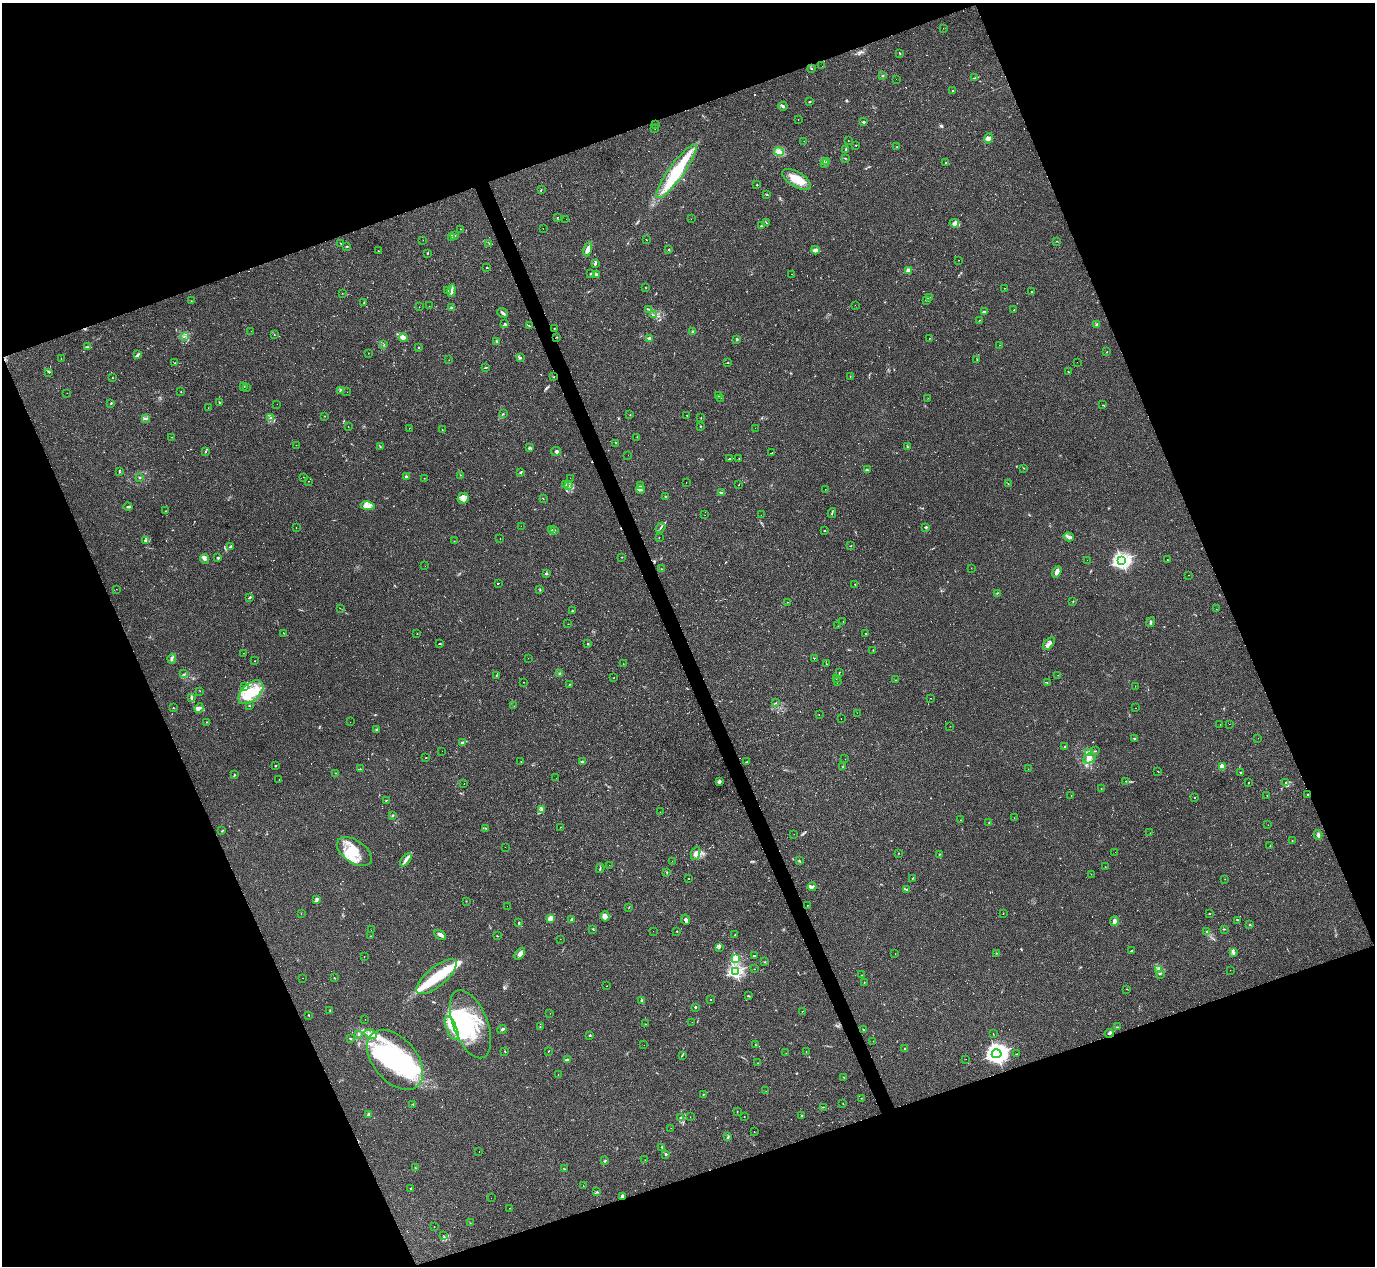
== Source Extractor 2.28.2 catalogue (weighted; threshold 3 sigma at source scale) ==
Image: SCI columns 1-5491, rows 276-5330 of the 5491 x 5477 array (HDU 1 of 3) = the unmasked area's bounding box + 8 px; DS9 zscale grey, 4 x 4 block average (1 PNG px = mean of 4 x 4 image px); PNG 1377 x 1268 px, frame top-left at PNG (2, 3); each listed source drawn as its Kron ellipse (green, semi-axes under 4 px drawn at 4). Shown black and unused: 41% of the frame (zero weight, under 2 of 3 exposures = <1% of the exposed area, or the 3 px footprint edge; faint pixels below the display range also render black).
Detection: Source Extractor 2.28.2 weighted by HDU 2 'WHT'. Background 0.0643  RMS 0.0057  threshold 0.0256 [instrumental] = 3 sigma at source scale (4.5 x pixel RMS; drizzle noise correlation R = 1.50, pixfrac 1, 0.05/0.05 arcsec/px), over >= 5 px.
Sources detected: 685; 12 too faint to see at this stretch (4 x 4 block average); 16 inside a brighter object's white glare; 128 cosmic-ray / hot-pixel residue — neither listed nor drawn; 13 coinciding with a brighter row at this scale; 59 inside a brighter listed object's ellipse — not listed separately; the other 457 listed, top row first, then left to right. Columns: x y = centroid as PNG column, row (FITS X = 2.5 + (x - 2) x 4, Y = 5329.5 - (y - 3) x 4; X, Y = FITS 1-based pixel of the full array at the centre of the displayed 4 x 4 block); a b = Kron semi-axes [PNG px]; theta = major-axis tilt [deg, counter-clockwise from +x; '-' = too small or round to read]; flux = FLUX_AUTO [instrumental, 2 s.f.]
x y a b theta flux
943 28 2 2 - 0.62
900 53 2 2 - 2
822 66 2 2 - 1.1
811 68 2 2 - 1.6
883 76 2 2 - 1.6
975 78 2 2 - 1.5
896 79 2 2 - 1.6
953 91 2 2 - 9.4
809 102 2 2 - 2.6
783 106 4 3 - 5.5
798 119 2 2 - 0.82
863 122 3 2 - 3.4
655 125 2 2 - 0.59
655 129 2 2 - 0.68
989 138 5 4 - 9.8
804 141 2 2 - 1.1
848 141 2 2 - 1.9
856 145 2 2 - 1.6
897 147 2 2 - 0.91
845 150 2 2 - 4.5
779 152 5 4 - 14
845 158 2 2 - 0.84
826 161 2 2 - 3.4
945 162 2 2 - 2.2
824 164 4 2 - 2.7
676 171 33 7 54 140
796 179 16 7 -30 57
757 185 2 2 - 1.8
541 190 2 2 - 2
767 194 3 2 - 2.9
557 217 2 2 - 1
566 219 2 2 - 5.8
691 219 2 2 - 0.53
766 223 3 2 - 2
954 223 5 3 - 8.7
761 226 2 2 - 3
543 228 2 2 - 0.44
460 229 2 2 - 1
455 235 3 2 - 2.5
452 237 2 2 - 0.61
646 239 3 2 - 1.1
423 240 2 2 - 0.51
1057 241 2 2 - 0.94
341 243 2 2 - 1.3
489 243 2 2 - 1.4
347 246 2 2 - 1.7
588 249 7 4 76 14
668 249 2 2 - 2
815 250 4 2 - 18
378 251 2 2 - 2.8
427 253 2 2 - 1.1
958 260 2 2 - 0.63
595 264 3 2 - 4.2
487 267 2 2 - 1.5
908 270 2 2 - 80
591 274 3 2 - 3.7
596 274 4 3 - 5.2
792 274 2 2 - 0.5
645 287 2 2 - 1.3
1005 288 2 2 - 0.83
447 290 3 2 - 3.5
452 291 6 3 80 10
1032 292 2 2 - 4.4
342 293 2 2 - 0.83
929 298 3 2 - 2.4
927 300 3 2 - 3.5
191 301 2 2 - 1.2
364 303 2 2 - 1.4
855 305 2 2 - 0.67
429 306 2 2 - 0.49
419 307 2 2 - 0.62
452 308 2 2 - 1.4
649 309 4 2 - 3.3
1014 310 3 2 - 1.3
985 312 4 2 - 4.7
503 313 6 2 -42 6.8
654 315 2 2 - 1.3
979 320 2 2 - 1
505 324 3 2 - 3
1097 324 2 2 - 28
529 326 3 2 - 1.6
554 328 2 2 - 1
251 331 2 2 - 0.76
693 332 2 2 - 40
274 335 2 2 - 0.78
184 336 2 2 - 2.7
403 337 4 2 - 7
557 337 2 2 - 1.9
649 338 2 2 - 54
929 338 2 2 - 1.1
737 339 2 2 - 17
497 341 2 2 - 1.7
384 344 2 2 - 0.92
999 345 2 2 - 0.86
87 347 4 2 - 3.1
419 348 2 2 - 2.1
1107 352 2 2 - 1.4
368 353 2 2 - 0.72
137 355 4 2 - 11
520 357 2 2 - 1.2
61 358 2 2 - 1
977 359 2 2 - 1.4
449 360 2 2 - 0.75
728 362 2 2 - 3.2
1077 362 2 2 - 0.45
175 363 2 2 - 1.5
486 367 3 2 - 97
49 372 3 2 - 2
1069 372 2 2 - 1.1
554 377 2 2 - 1.6
850 377 2 2 - 0.74
112 378 2 2 - 1.1
244 386 2 2 - 1.7
246 387 2 2 - 0.97
340 391 3 2 - 3.1
181 392 2 2 - 1.1
347 392 2 2 - 0.95
67 393 2 2 - 0.67
718 396 2 2 - 1.3
721 398 2 2 - 1.3
928 398 2 2 - 0.77
220 402 2 2 - 2.5
111 403 3 2 - 2.5
277 404 2 2 - 0.67
1102 405 2 2 - 1
208 408 2 2 - 0.82
503 414 2 2 - 1.7
630 415 2 2 - 0.93
687 415 2 2 - 44
325 416 2 2 - 0.71
146 418 4 2 - 4.4
270 418 2 2 - 4
701 418 2 2 - 1.6
348 426 2 2 - 0.87
700 426 2 2 - 1.4
409 428 2 2 - 0.71
755 428 2 2 - 0.47
442 430 2 2 - 1.2
172 437 2 2 - 1.4
637 437 2 2 - 1
615 443 2 2 - 1.7
296 445 2 2 - 0.8
380 446 2 2 - 2.7
907 446 2 2 - 1.2
529 448 4 2 - 4.3
206 451 3 2 - 2.2
556 451 5 2 - 6.8
772 453 3 2 - 130
628 455 2 2 - 0.51
729 459 3 2 - 170
739 459 2 2 - 2.1
1024 468 2 2 - 1.7
867 470 3 2 - 3.3
120 472 2 2 - 1.5
521 472 3 2 - 2.3
460 475 2 2 - 0.96
406 476 2 2 - 21
139 477 2 2 - 2
303 477 2 2 - 0.69
424 478 2 2 - 0.58
570 478 2 2 - 0.64
308 481 2 2 - 1.8
686 482 2 2 - 0.51
1008 483 2 2 - 1.3
566 484 2 2 - 1.4
739 485 2 2 - 1.2
568 486 3 2 - 5.4
640 486 3 2 - 2.9
641 489 4 2 - 5.1
825 489 2 2 - 0.62
721 493 3 2 - 7
665 496 2 2 - 3.6
463 498 6 5 - 13
543 498 2 2 - 1.4
368 506 7 4 -8 16
128 507 4 2 - 4.5
165 511 2 2 - 0.84
832 513 5 2 - 3.9
705 515 2 2 - 0.61
761 515 2 2 - 0.44
521 526 2 2 - 20
926 527 2 2 - 7.8
296 528 2 2 - 0.71
661 528 6 2 54 3.6
551 529 2 2 - 1.2
555 530 2 2 - 1.1
824 531 2 2 - 2.1
1068 537 5 2 - 6.2
659 538 2 2 - 0.69
500 539 2 2 - 0.75
145 541 4 2 - 3.9
454 541 2 2 - 0.84
850 546 2 2 - 2.4
230 547 4 2 - 5.6
622 557 2 2 - 1.4
218 558 3 2 - 3.9
204 559 5 4 - 9.1
1087 560 2 2 - 1.2
1121 560 3 3 - 860
1167 560 2 2 - 0.88
425 566 2 2 - 0.58
971 568 2 2 - 0.79
661 569 2 2 - 1
1057 572 6 3 58 15
547 573 3 2 - 4.2
1189 575 2 2 - 0.66
498 583 2 2 - 52
855 584 2 2 - 1.3
116 589 2 2 - 0.62
540 590 2 2 - 1.5
997 593 2 2 - 1.5
250 597 4 2 - 2.9
1073 601 2 2 - 2.3
787 602 2 2 - 0.77
340 608 2 2 - 0.69
1216 609 2 2 - 0.94
572 611 3 2 - 1.3
843 622 2 2 - 2
1151 622 5 2 - 3.6
568 624 2 2 - 0.9
838 626 2 2 - 0.78
283 633 2 2 - 1.6
865 633 2 2 - 1.2
417 634 2 2 - 1
440 644 2 2 - 2.4
588 644 2 2 - 11
1049 644 8 3 50 12
873 650 2 2 - 1.9
243 653 2 2 - 0.59
528 658 2 2 - 0.52
814 658 2 2 - 200
172 659 5 2 - 5.2
254 661 2 2 - 2.4
623 664 2 2 - 0.6
826 664 2 2 - 1.5
839 673 3 2 - 2
184 674 2 2 - 1.3
559 674 3 2 - 3.1
496 675 2 2 - 2.4
1058 675 2 2 - 1.3
614 678 2 2 - 0.96
836 678 2 2 - 1.3
896 680 3 2 - 1.3
524 682 2 2 - 0.63
837 682 2 2 - 1.4
1047 683 2 2 - 1.2
569 685 2 2 - 4.8
244 686 2 2 - 1.8
1135 686 2 2 - 0.57
200 691 2 2 - 1
251 692 15 8 43 73
191 698 3 2 - 6
930 698 2 2 - 0.88
776 703 2 2 - 1.3
249 706 2 2 - 2.5
514 706 2 2 - 0.71
173 707 2 2 - 1
199 708 5 3 - 7.8
1136 708 2 2 - 0.73
857 713 2 2 - 0.52
819 714 2 2 - 0.94
841 719 2 2 - 0.81
207 722 2 2 - 1.3
350 722 2 2 - 1.2
1220 724 2 2 - 0.44
1229 724 2 2 - 0.4
950 726 2 2 - 0.68
376 730 3 2 - 5.7
1258 738 2 2 - 0.91
1135 739 2 2 - 1.7
463 743 4 2 - 10
1065 747 2 2 - 3.6
442 751 2 2 - 0.62
1096 751 2 2 - 0.69
1088 753 4 3 - 8.3
426 758 2 2 - 2.2
1089 758 6 5 - 16
845 759 2 2 - 1.1
521 761 2 2 - 1.4
582 761 2 2 - 8.4
747 762 3 2 - 2.8
275 766 3 2 - 2.1
1222 766 2 2 - 150
842 767 2 2 - 1.9
360 769 2 2 - 1.1
1028 769 2 2 - 0.8
1158 771 2 2 - 1.1
335 773 2 2 - 1.2
1240 773 2 2 - 3.7
234 775 3 2 - 2.7
556 778 2 2 - 1.9
279 779 2 2 - 2.2
719 781 3 2 - 9.5
1126 781 2 2 - 1.6
1248 782 2 2 - 1.8
1286 783 3 2 - 6.4
464 784 2 2 - 0.57
1101 789 2 2 - 1.2
1267 795 2 2 - 0.89
1308 795 2 2 - 1.6
1071 796 2 2 - 0.71
1195 797 2 2 - 1.5
386 800 2 2 - 1.3
541 809 2 2 - 2.2
660 812 2 2 - 0.69
393 815 2 2 - 2.6
1014 818 2 2 - 0.54
960 820 2 2 - 0.65
989 822 2 2 - 1.4
1268 825 2 2 - 0.8
561 827 2 2 - 0.83
485 828 3 2 - 2
222 831 2 2 - 1.7
1150 833 2 2 - 0.48
794 834 2 2 - 0.54
1318 835 5 2 - 5.2
1292 840 2 2 - 1.3
1270 846 2 2 - 1.5
505 847 2 2 - 0.5
354 852 19 11 -34 84
1115 852 2 2 - 0.8
696 853 7 4 67 16
898 853 2 2 - 0.95
939 854 3 2 - 1.8
406 860 7 3 51 10
672 861 2 2 - 1.8
799 861 2 2 - 3.8
609 865 2 2 - 0.58
1105 867 2 2 - 0.81
600 868 5 2 - 3.1
667 872 2 2 - 2.7
1091 874 2 2 - 0.85
912 878 3 2 - 2.6
689 879 2 2 - 1.2
1225 879 2 2 - 0.63
812 887 4 2 - 13
907 890 3 2 - 2.6
317 900 3 2 - 5
466 901 2 2 - 1.5
807 905 2 2 - 0.76
507 906 2 2 - 0.73
629 907 2 2 - 1.5
301 913 2 2 - 0.7
1003 913 2 2 - 0.87
1210 914 2 2 - 160
605 916 5 4 - 21
551 918 3 3 - 23
572 919 4 2 - 8.5
685 920 5 3 - 8.5
1238 920 2 2 - 1.4
1114 921 5 2 - 11
518 923 2 2 - 3
1250 925 2 2 - 1.4
593 929 2 2 - 2.1
1224 929 2 2 - 1.3
371 930 2 2 - 0.58
653 931 2 2 - 0.47
677 931 2 2 - 1.6
1207 931 2 2 - 1.5
735 934 2 2 - 0.99
440 935 6 3 -33 9.2
371 936 2 2 - 2.5
497 936 3 2 - 1.5
560 939 2 2 - 0.52
719 947 2 2 - 1.6
1131 951 2 2 - 60
1233 952 3 2 - 5.8
997 953 2 2 - 0.87
520 954 7 4 52 16
895 954 2 2 - 0.58
754 956 2 2 - 58
364 957 2 2 - 0.67
736 958 2 2 - 240
765 962 2 2 - 1.1
754 969 2 2 - 0.89
1159 970 2 2 - 1.9
1230 970 2 2 - 0.61
735 971 2 2 - 640
1160 974 2 2 - 1.4
862 975 2 2 - 1
437 977 25 9 40 120
302 978 2 2 - 7
334 978 3 2 - 1.2
864 982 2 2 - 1.7
607 986 2 2 - 0.73
1127 989 2 2 - 1.2
749 996 3 2 - 2.9
711 1000 2 2 - 2.5
641 1001 3 2 - 2.9
695 1007 2 2 - 14
330 1010 2 2 - 1.7
802 1011 2 2 - 0.93
550 1013 2 2 - 1.2
308 1015 2 2 - 2.1
365 1019 2 2 - 0.51
692 1022 2 2 - 2.3
470 1024 36 17 -68 190
645 1024 2 2 - 0.84
540 1027 2 2 - 0.93
1117 1027 2 2 - 0.96
452 1028 12 5 -66 34
502 1029 5 2 - 4.6
864 1030 2 2 - 2.1
1109 1033 5 2 - 6.3
358 1034 2 2 - 1.2
371 1034 6 2 -21 9.6
993 1034 2 2 - 1.2
590 1035 2 2 - 13
350 1039 4 2 - 2.5
873 1041 2 2 - 0.49
755 1044 2 2 - 1.3
644 1045 2 2 - 0.52
904 1049 2 2 - 2.3
505 1051 3 2 - 2.4
548 1051 2 2 - 1.8
806 1051 2 2 - 0.95
786 1053 2 2 - 0.44
997 1054 5 4 - 1800
1016 1054 2 2 - 0.82
682 1055 2 2 - 3
966 1059 2 2 - 0.62
395 1060 35 21 -49 390
567 1060 3 2 - 8.4
758 1063 2 2 - 1.1
558 1074 2 2 - 0.9
843 1077 2 2 - 1.3
766 1091 2 2 - 1.1
703 1094 3 2 - 1.5
861 1098 2 2 - 0.72
413 1104 2 2 - 1.8
843 1104 2 2 - 1.4
824 1107 2 2 - 0.78
737 1112 2 2 - 1.6
369 1115 2 2 - 40
801 1116 3 2 - 4
690 1117 2 2 - 0.41
744 1117 2 2 - 1.4
681 1118 3 3 - 4.4
671 1128 2 2 - 0.51
754 1131 2 2 - 1
728 1137 3 2 - 2.5
662 1147 2 2 - 1.9
479 1152 2 2 - 0.7
666 1154 2 2 - 21
645 1160 2 2 - 0.64
605 1161 3 2 - 3
415 1167 2 2 - 1.2
564 1169 2 2 - 0.85
583 1186 2 2 - 1.1
411 1188 3 2 - 1.7
597 1192 3 2 - 3.1
622 1197 4 2 - 12
491 1198 2 2 - 0.45
509 1208 2 2 - 0.66
470 1223 2 2 - 0.71
434 1227 2 2 - 1.5
443 1235 2 2 - 0.64
Overlapping masked pixels (flux is a lower limit): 2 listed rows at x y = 1308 795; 622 1197
Diffuse or blended objects may show on this block-average render without a row.